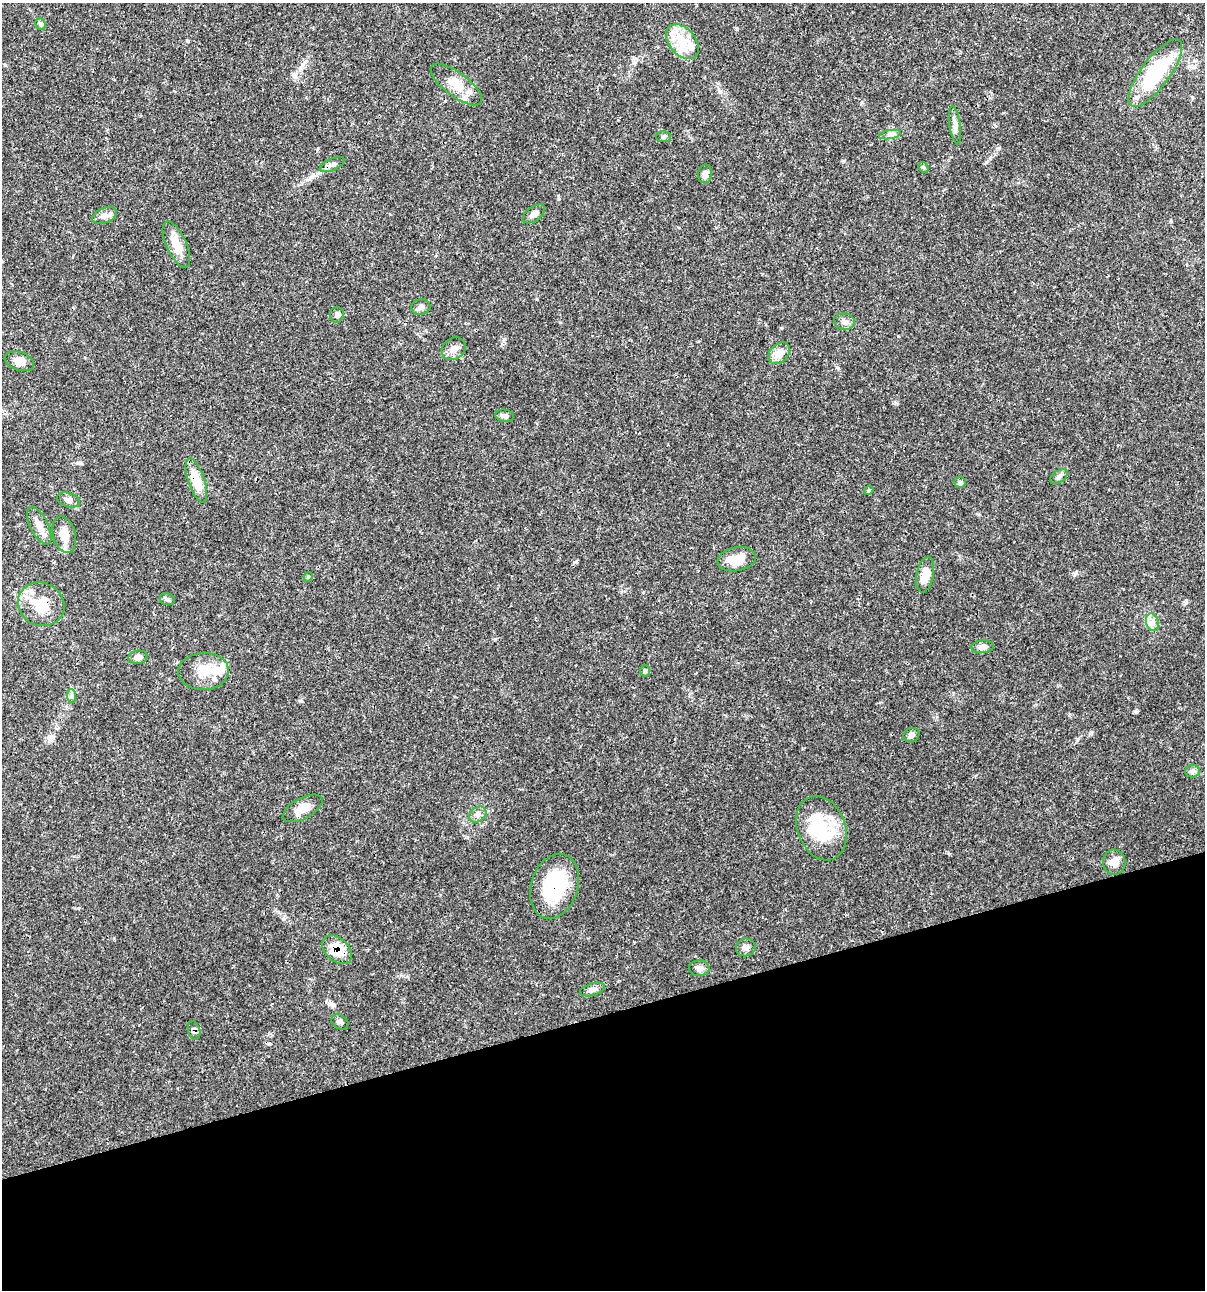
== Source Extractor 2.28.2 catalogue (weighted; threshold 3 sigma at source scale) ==
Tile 14 of 4 x 4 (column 2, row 4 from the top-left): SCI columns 1305-2507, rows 6-1293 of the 4963 x 5162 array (HDU 1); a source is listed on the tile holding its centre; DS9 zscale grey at full resolution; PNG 1207 x 1292 px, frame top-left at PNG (2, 3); each listed source drawn as its Kron ellipse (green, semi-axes under 4 px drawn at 4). Shown black and unused: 21% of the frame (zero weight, under 3 of 4 exposures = <1% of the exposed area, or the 3 px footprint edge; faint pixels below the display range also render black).
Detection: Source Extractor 2.28.2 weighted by HDU 2 'WHT'; one run over the whole footprint, this tile lists its part. Background 0.0314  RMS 0.002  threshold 0.0091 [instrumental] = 3 sigma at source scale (4.5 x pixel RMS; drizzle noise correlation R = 1.50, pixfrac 1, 0.0396/0.0396 arcsec/px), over >= 5 px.
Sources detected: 58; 3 inside a brighter object's white glare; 1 cosmic-ray / hot-pixel residue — neither listed nor drawn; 3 inside a brighter listed object's ellipse — not listed separately; the other 51 listed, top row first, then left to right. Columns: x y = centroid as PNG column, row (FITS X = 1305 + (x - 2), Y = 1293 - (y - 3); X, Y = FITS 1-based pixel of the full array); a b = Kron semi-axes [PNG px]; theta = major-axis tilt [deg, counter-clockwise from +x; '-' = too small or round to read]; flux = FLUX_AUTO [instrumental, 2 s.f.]
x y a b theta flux
41 24 6 5 - 0.45
682 42 20 13 -49 4.4
1155 73 41 14 54 16
456 84 31 12 -37 3.6
955 125 19 5 -81 1
890 135 11 4 11 0.66
663 137 7 5 -1 0.37
332 165 13 5 24 0.76
923 167 6 4 -44 0.3
705 174 9 7 87 1.1
534 214 13 7 35 0.97
104 215 13 7 22 1
176 245 25 10 -66 3.2
421 307 9 7 7 0.81
337 315 8 7 - 0.65
845 322 10 8 -10 0.92
454 349 13 10 36 1.5
779 353 12 9 46 2.4
19 361 15 9 -18 1.6
505 416 9 6 -10 0.69
1059 477 10 5 33 0.63
196 480 23 8 -72 4.2
960 482 6 5 - 0.36
869 490 5 3 - 0.23
68 500 12 7 -17 0.99
39 526 21 9 -63 1.9
64 534 18 11 -74 2.5
737 559 19 12 11 4.1
925 575 18 8 78 2.6
308 577 5 4 - 0.24
167 599 8 5 -15 0.44
41 604 24 21 -25 6.3
1152 622 9 6 -72 0.89
982 647 11 6 6 0.85
138 657 10 6 7 0.84
204 671 25 18 2 4.3
645 671 6 5 - 0.36
72 696 7 4 -89 0.42
911 735 8 7 - 0.68
1192 771 7 6 - 0.54
303 808 22 10 28 2.7
478 814 9 7 35 0.89
821 828 33 24 -69 8.5
1114 862 12 11 - 1.9
554 886 33 23 72 14
746 947 10 9 - 0.92
337 950 17 11 -43 5.1
699 968 10 8 2 0.81
593 989 13 6 16 0.8
340 1022 9 6 -32 0.54
194 1031 9 6 -73 0.69
Overlapping masked pixels (flux is a lower limit): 5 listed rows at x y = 196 480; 41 604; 554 886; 337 950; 194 1031
Unlisted compact peaks at least as high as the median listed source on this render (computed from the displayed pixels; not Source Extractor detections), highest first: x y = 838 368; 1091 733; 1136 712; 301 701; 737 29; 1186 602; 896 403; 1076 573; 898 336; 1171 221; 504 339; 843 161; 781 328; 862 102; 986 162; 1077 739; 80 463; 283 919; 559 199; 999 149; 560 322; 318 148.